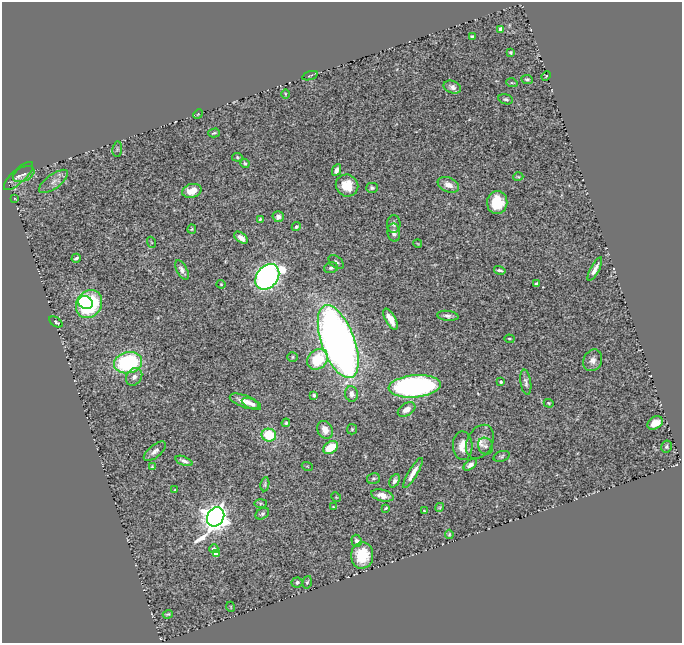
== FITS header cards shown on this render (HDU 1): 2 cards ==
NAXIS1  =                  680
NAXIS2  =                  641

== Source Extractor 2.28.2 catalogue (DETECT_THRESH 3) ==
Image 680 x 641 px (HDU 1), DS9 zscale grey, 1 PNG px = 1 image px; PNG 684 x 645 px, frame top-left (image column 1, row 641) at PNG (2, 2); each listed source drawn as its Kron ellipse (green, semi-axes under 4 px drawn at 4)
Background 0.491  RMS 0.027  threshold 0.0802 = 3 sigma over >= 5 px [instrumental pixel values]
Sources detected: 104; all 104 listed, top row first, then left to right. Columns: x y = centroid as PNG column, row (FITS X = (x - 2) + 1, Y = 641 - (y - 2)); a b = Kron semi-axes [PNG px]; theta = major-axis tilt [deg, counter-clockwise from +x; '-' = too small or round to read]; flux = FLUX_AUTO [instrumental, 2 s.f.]
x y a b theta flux
501 29 4 4 - 17
472 36 4 3 - 2.6
511 52 4 4 - 2.5
310 76 8 2 17 1.4
546 76 5 3 - 1.6
527 79 6 4 -8 2.9
512 83 5 3 - 1.9
452 87 9 6 -23 6.7
285 94 5 3 - 1.6
506 99 7 5 -13 3.8
198 114 5 4 - 1.3
214 133 6 3 16 2.7
117 149 7 5 82 2.8
237 157 5 3 - 2.2
245 163 5 3 - 2.3
336 170 6 4 64 9.1
24 174 11 7 26 6.9
18 176 19 7 44 9.3
518 177 5 3 - 1.8
54 181 17 7 36 11
347 185 11 11 - 37
448 185 11 7 -23 15
372 188 6 5 - 3.8
192 191 10 7 14 29
15 199 3 2 - 0.93
497 202 11 10 - 52
278 217 5 5 - 8.5
260 219 3 3 - 2.4
394 224 9 7 -88 4.9
296 227 5 4 - 3.5
192 229 4 4 - 2.1
394 233 9 6 -82 7.1
241 238 8 5 -37 13
151 242 5 3 - 1.7
418 244 4 3 - 1.6
76 258 4 3 - 3.5
336 262 9 5 -39 4.8
331 268 7 5 16 3.9
595 269 13 4 61 11
182 270 10 5 -61 8.6
500 270 6 3 -15 4.2
267 277 14 10 52 1000
221 284 4 4 - 2
536 284 3 3 - 3
85 302 7 6 - 95
89 304 15 12 58 210
448 316 11 5 -7 6.2
391 319 12 5 -60 18
56 322 7 4 -34 4.4
509 339 5 4 - 2.2
338 342 38 16 -70 1500
292 357 5 5 - 2.6
318 359 11 9 41 71
593 360 11 9 62 11
128 363 14 10 12 210
134 377 9 7 54 9
501 382 4 3 - 3
526 382 12 5 -81 6.5
415 386 26 11 5 570
351 394 8 6 -79 9.7
314 395 4 3 - 3.1
244 401 15 6 -20 17
549 403 5 4 - 2.2
251 404 10 5 -24 6.5
407 409 9 6 32 15
286 423 4 4 - 2.3
655 423 8 6 28 21
352 429 5 5 - 2.6
325 430 9 7 -61 19
269 435 7 6 - 74
480 442 18 12 62 18
463 446 14 9 -87 20
485 446 8 7 - 5.8
331 447 8 5 34 43
666 447 6 5 - 4
155 451 13 6 39 8.8
501 456 8 5 19 3.5
184 461 9 4 -22 6.2
470 465 7 4 38 7.3
152 466 4 4 - 1.4
307 466 5 3 - 1.4
413 473 17 4 59 16
373 478 6 5 - 3.3
395 481 7 4 64 5.4
265 484 7 4 81 3
175 490 3 3 - 1.7
382 495 11 5 -13 16
336 497 5 4 - 1.7
260 503 6 3 1 2.2
333 507 4 4 - 1.2
440 507 4 3 - 2.4
386 508 4 3 - 2.2
424 511 3 3 - 1.4
262 514 7 5 33 4.1
216 517 10 8 57 2500
449 534 4 3 - 2.4
356 541 6 5 - 6.1
214 549 4 4 - 5.9
216 553 4 4 - 19
362 555 13 11 85 54
297 582 5 5 - 4.4
307 582 6 4 73 2.7
231 607 5 3 - 1.5
168 614 5 3 - 2.4